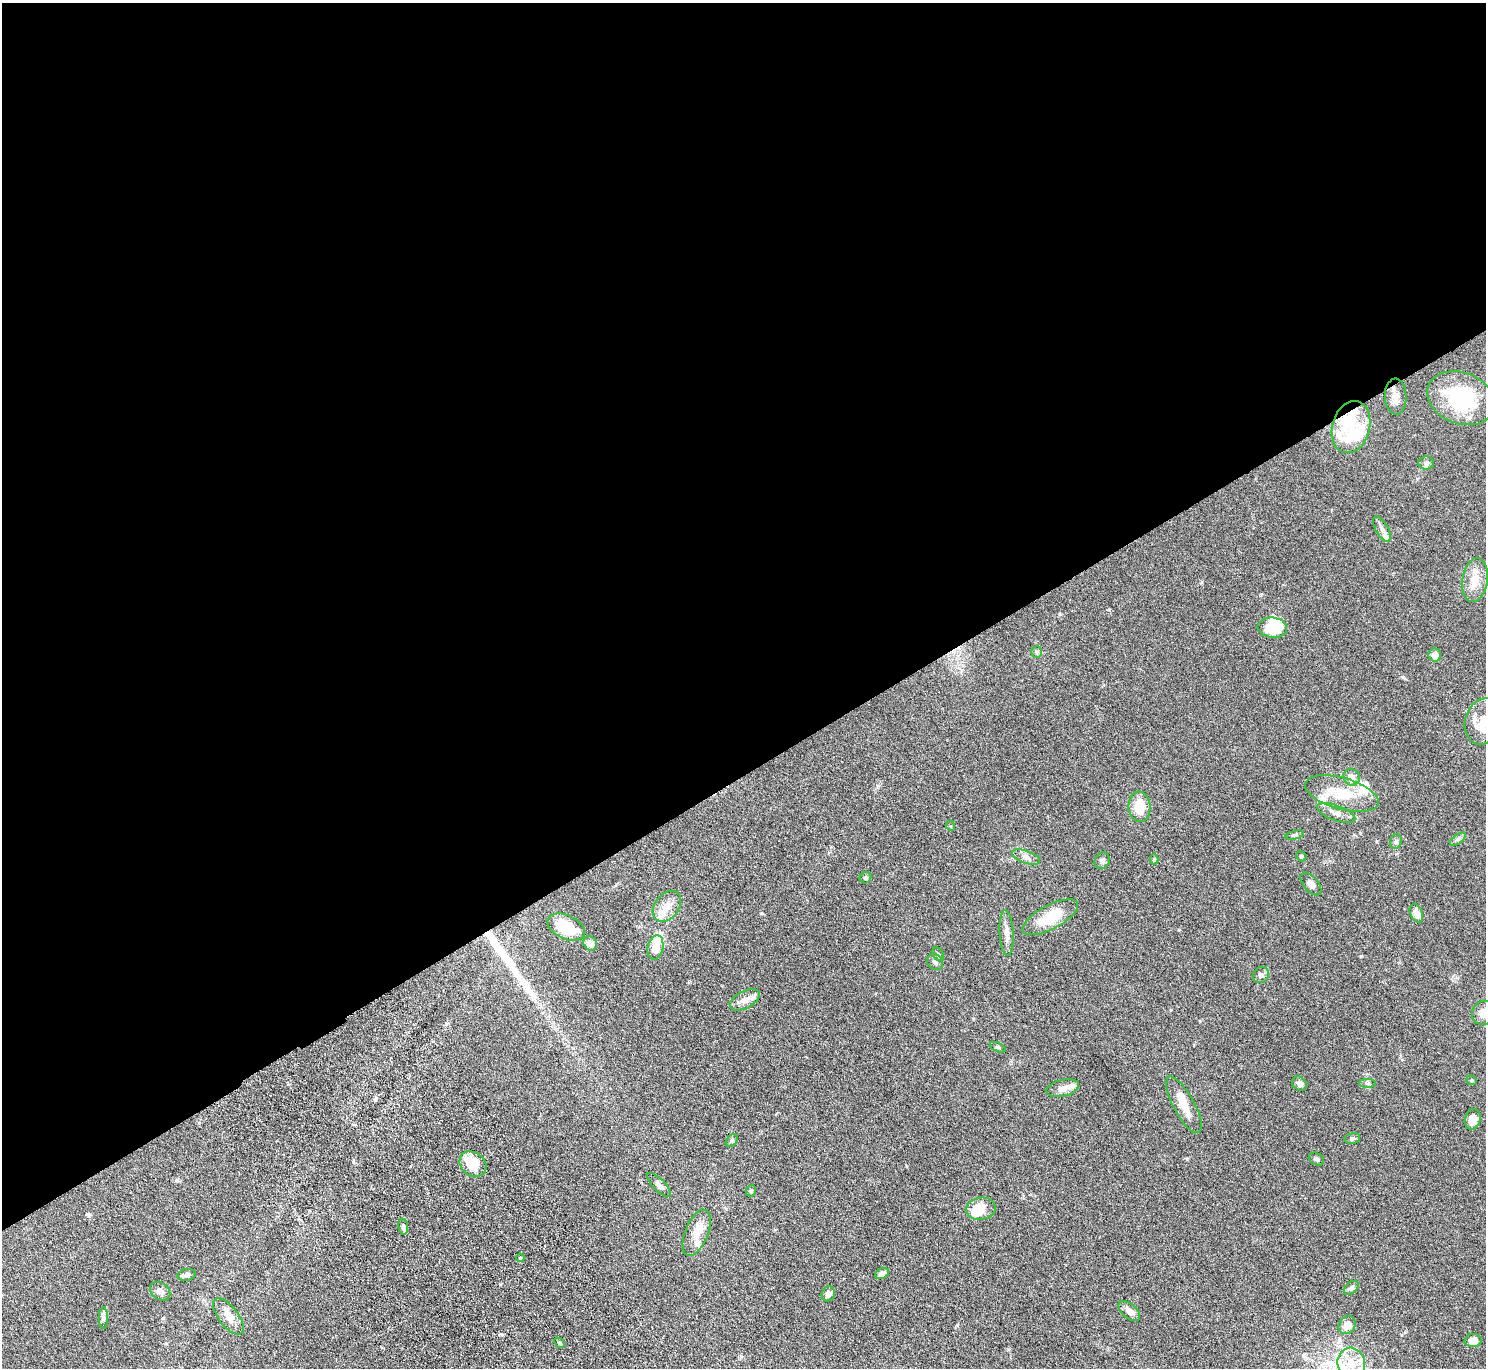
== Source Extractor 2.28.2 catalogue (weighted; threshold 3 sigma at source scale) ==
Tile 2 of 4 x 4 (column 2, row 1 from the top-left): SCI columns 1536-3019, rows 4290-5655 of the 6037 x 5985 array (HDU 1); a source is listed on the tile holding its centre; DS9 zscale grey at full resolution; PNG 1488 x 1370 px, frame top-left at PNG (2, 3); each listed source drawn as its Kron ellipse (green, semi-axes under 4 px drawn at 4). Shown black and unused: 57% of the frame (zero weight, under 4 of 8 exposures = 3% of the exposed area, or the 3 px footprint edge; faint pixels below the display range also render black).
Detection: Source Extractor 2.28.2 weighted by HDU 2 'WHT'; one run over the whole footprint, this tile lists its part. Background 0.0883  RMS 0.0051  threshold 0.021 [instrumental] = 3 sigma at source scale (4.09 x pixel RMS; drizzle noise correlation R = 1.36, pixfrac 0.8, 0.05/0.05 arcsec/px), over >= 5 px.
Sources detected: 83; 9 inside a brighter object's white glare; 1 long thin detection or spike segment (spike, bleed or trail) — neither listed nor drawn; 8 inside a brighter listed object's ellipse — not listed separately; the other 65 listed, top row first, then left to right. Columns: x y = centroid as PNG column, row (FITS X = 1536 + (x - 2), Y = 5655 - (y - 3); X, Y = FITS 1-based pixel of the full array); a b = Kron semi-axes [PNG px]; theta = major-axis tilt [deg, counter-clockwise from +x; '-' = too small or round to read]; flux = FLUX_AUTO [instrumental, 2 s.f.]
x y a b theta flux
1396 396 18 10 -87 3.8
1461 398 35 25 -21 34
1351 427 26 18 74 14
1426 463 8 6 1 1.2
1382 529 14 6 -60 2
1475 580 22 12 82 7
1272 628 15 10 -8 13
1037 652 6 5 - 0.78
1435 655 6 6 - 3.3
1483 721 24 18 71 9
1352 777 8 8 - 3.3
1342 793 38 16 -16 14
1139 807 15 11 -88 9
1336 813 20 7 -20 3.3
951 826 5 3 - 0.37
1295 835 9 4 13 0.83
1458 839 9 4 36 1
1396 842 7 6 - 1
1301 856 5 5 - 0.69
1026 857 15 6 -19 2
1154 859 5 4 - 0.69
1102 861 8 7 - 1.5
865 878 6 5 - 0.84
1311 884 13 7 -50 2.2
667 906 17 12 53 5.5
1416 913 10 6 -68 4
1050 917 31 12 28 13
566 927 20 12 -25 14
1007 933 23 7 -87 3.2
590 943 7 6 - 3.3
655 947 12 7 76 7.6
938 954 7 5 -58 0.9
935 962 9 7 -48 1.6
1261 975 8 7 - 1.5
745 1000 16 8 28 3.6
1484 1013 13 11 48 4.5
998 1047 8 4 -24 0.75
1472 1080 6 4 -22 0.54
1367 1083 8 4 0 0.85
1299 1084 8 6 -42 2.1
1063 1088 16 8 14 3.5
1184 1105 32 10 -61 6.9
1473 1119 10 7 74 3.7
1352 1138 8 5 10 1
732 1141 7 5 49 0.8
1316 1159 8 6 -28 1.1
473 1164 14 11 -38 10
659 1185 16 6 -45 2.1
751 1191 6 5 - 0.72
981 1209 15 11 8 8
403 1227 8 5 -83 1.2
697 1233 24 11 68 7.5
520 1258 4 3 - 0.39
882 1273 7 5 25 2.2
187 1275 9 6 13 1.6
1351 1288 9 5 43 1.2
160 1291 11 8 -36 1.9
828 1294 7 6 - 1.9
1129 1311 13 7 -41 2.5
228 1316 21 10 -52 4.9
103 1318 11 4 90 1.2
1347 1325 9 8 - 4.9
1473 1341 8 6 4 4.4
559 1343 6 3 -46 0.55
1351 1364 16 13 -75 8.9
Isophote crosses this tile's border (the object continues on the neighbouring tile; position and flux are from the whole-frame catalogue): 2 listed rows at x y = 1483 721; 1484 1013
Unlisted compact peaks at least as high as the median listed source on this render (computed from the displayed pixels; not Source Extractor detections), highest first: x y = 1403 677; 761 913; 1361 956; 1109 610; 957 1325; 1060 614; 87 1214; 1187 1159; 353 1161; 1179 930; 906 1166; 177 1180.